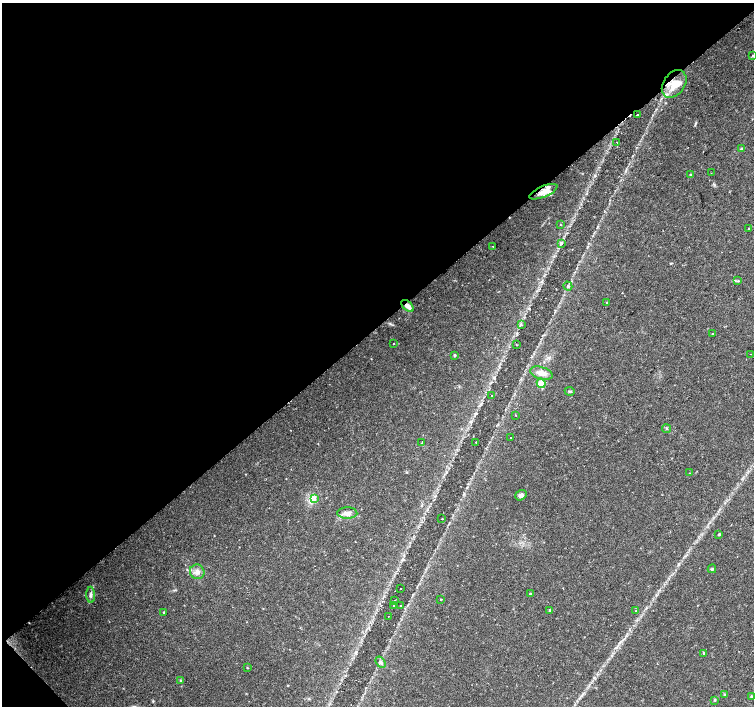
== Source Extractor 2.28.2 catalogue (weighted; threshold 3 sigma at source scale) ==
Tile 5 of 4 x 4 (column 1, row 2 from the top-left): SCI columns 6-1508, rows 3027-4433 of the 6018 x 5986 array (HDU 1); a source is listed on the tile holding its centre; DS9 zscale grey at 2 x 2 block average (1 PNG px = mean of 2 x 2 image px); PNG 756 x 708 px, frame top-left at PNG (2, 3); each listed source drawn as its Kron ellipse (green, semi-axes under 4 px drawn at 4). Shown black and unused: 47% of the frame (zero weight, under 2 of 3 exposures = <1% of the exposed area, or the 3 px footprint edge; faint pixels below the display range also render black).
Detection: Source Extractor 2.28.2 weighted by HDU 2 'WHT'; one run over the whole footprint, this tile lists its part. Background 0.0339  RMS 0.0039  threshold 0.0178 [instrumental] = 3 sigma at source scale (4.5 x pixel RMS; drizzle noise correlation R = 1.50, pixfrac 1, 0.0396/0.0396 arcsec/px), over >= 5 px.
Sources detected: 61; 4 inside a brighter listed object's ellipse — not listed separately; the other 57 listed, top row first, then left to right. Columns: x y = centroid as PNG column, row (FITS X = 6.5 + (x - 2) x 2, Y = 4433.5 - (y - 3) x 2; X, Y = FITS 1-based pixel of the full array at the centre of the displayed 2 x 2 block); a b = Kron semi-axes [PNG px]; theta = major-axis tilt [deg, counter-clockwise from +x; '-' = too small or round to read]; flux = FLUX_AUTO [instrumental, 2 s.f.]
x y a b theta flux
752 56 3 2 - 0.6
674 84 15 10 55 15
637 115 2 2 - 1.5
617 142 2 2 - 0.43
742 149 4 4 - 1.6
711 173 2 2 - 0.45
690 174 4 3 - 0.9
543 192 15 5 23 8.5
560 225 3 2 - 0.41
749 228 3 2 - 0.59
561 243 4 3 - 1
493 246 2 2 - 0.35
738 281 3 3 - 0.86
568 286 4 3 - 1.3
607 302 3 2 - 0.41
407 306 7 4 -43 5.4
521 324 4 2 - 0.89
712 334 3 2 - 0.53
393 344 2 2 - 0.66
516 345 2 2 - 0.57
751 354 2 2 - 0.32
455 355 3 3 - 1.1
541 373 11 6 -16 7.6
541 383 5 4 - 15
570 391 5 3 - 1.3
492 395 2 2 - 0.43
515 415 2 2 - 0.52
666 429 4 2 - 0.72
511 437 2 2 - 2.2
422 442 2 2 - 0.4
476 442 2 2 - 1.1
689 473 3 2 - 0.36
521 495 6 5 - 3.2
315 498 4 2 - 1.2
347 513 10 5 0 5.1
442 519 2 2 - 1.3
719 534 3 2 - 1.1
712 569 4 4 - 1.2
197 572 7 7 - 4.7
400 589 2 2 - 1.6
530 594 3 2 - 1.3
91 595 8 4 -88 2.6
441 599 2 2 - 0.63
395 600 2 2 - 1.1
394 605 2 2 - 1.7
400 605 2 2 - 0.75
550 610 3 3 - 0.97
636 611 2 2 - 0.35
164 612 3 3 - 0.87
388 616 2 2 - 0.69
704 653 3 3 - 1.3
381 662 6 4 -52 2.4
247 668 2 2 - 0.58
180 680 3 3 - 0.74
724 694 3 3 - 1.1
751 696 3 3 - 0.96
715 700 3 2 - 0.69
Overlapping masked pixels (flux is a lower limit): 3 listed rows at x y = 674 84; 543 192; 407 306
Diffuse or blended objects may show on this block-average render without a row.